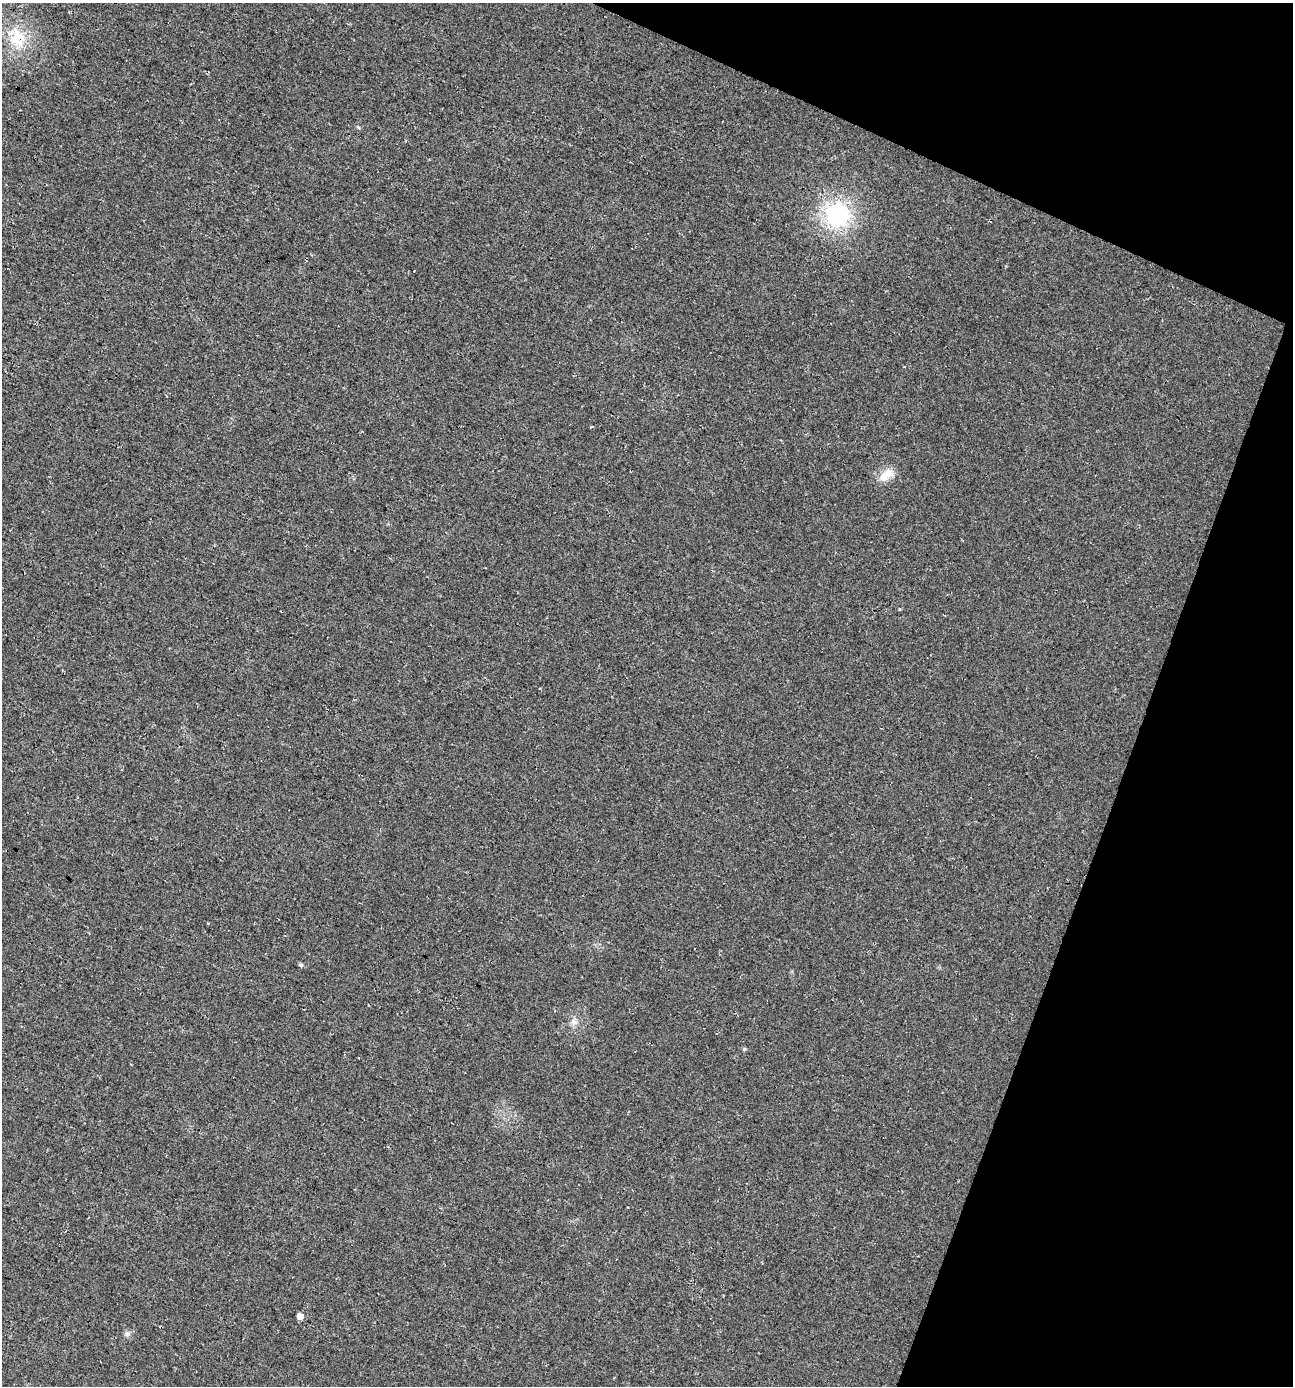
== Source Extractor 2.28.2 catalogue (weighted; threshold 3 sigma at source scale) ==
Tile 8 of 4 x 4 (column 4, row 2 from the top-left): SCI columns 4134-5424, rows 2801-4184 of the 5751 x 5592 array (HDU 1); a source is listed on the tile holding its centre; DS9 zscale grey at full resolution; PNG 1295 x 1388 px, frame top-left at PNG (2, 3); no overlay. Shown black and unused: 18% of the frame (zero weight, under 3 of 4 exposures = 5% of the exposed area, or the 3 px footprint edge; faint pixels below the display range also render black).
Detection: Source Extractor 2.28.2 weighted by HDU 2 'WHT'; one run over the whole footprint, this tile lists its part. Background 0.0184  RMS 0.0068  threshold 0.0304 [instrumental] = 3 sigma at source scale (4.5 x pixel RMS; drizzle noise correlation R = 1.50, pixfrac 1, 0.0396/0.0396 arcsec/px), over >= 5 px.
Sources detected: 9; all 9 listed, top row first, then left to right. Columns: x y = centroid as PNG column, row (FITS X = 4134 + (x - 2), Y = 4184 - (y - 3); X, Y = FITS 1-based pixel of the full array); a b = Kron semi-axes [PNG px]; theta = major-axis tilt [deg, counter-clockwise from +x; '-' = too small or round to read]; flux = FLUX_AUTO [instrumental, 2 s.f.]
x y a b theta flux
17 38 30 22 -74 24
358 127 6 4 -45 0.86
837 215 26 26 - 64
886 475 24 11 33 9
301 965 5 5 - 1.4
574 1022 9 7 -55 3.1
744 1049 4 4 - 1.1
300 1316 5 5 - 5.2
127 1334 8 7 - 2.3
Overlapping masked pixels (flux is a lower limit): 1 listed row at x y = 17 38